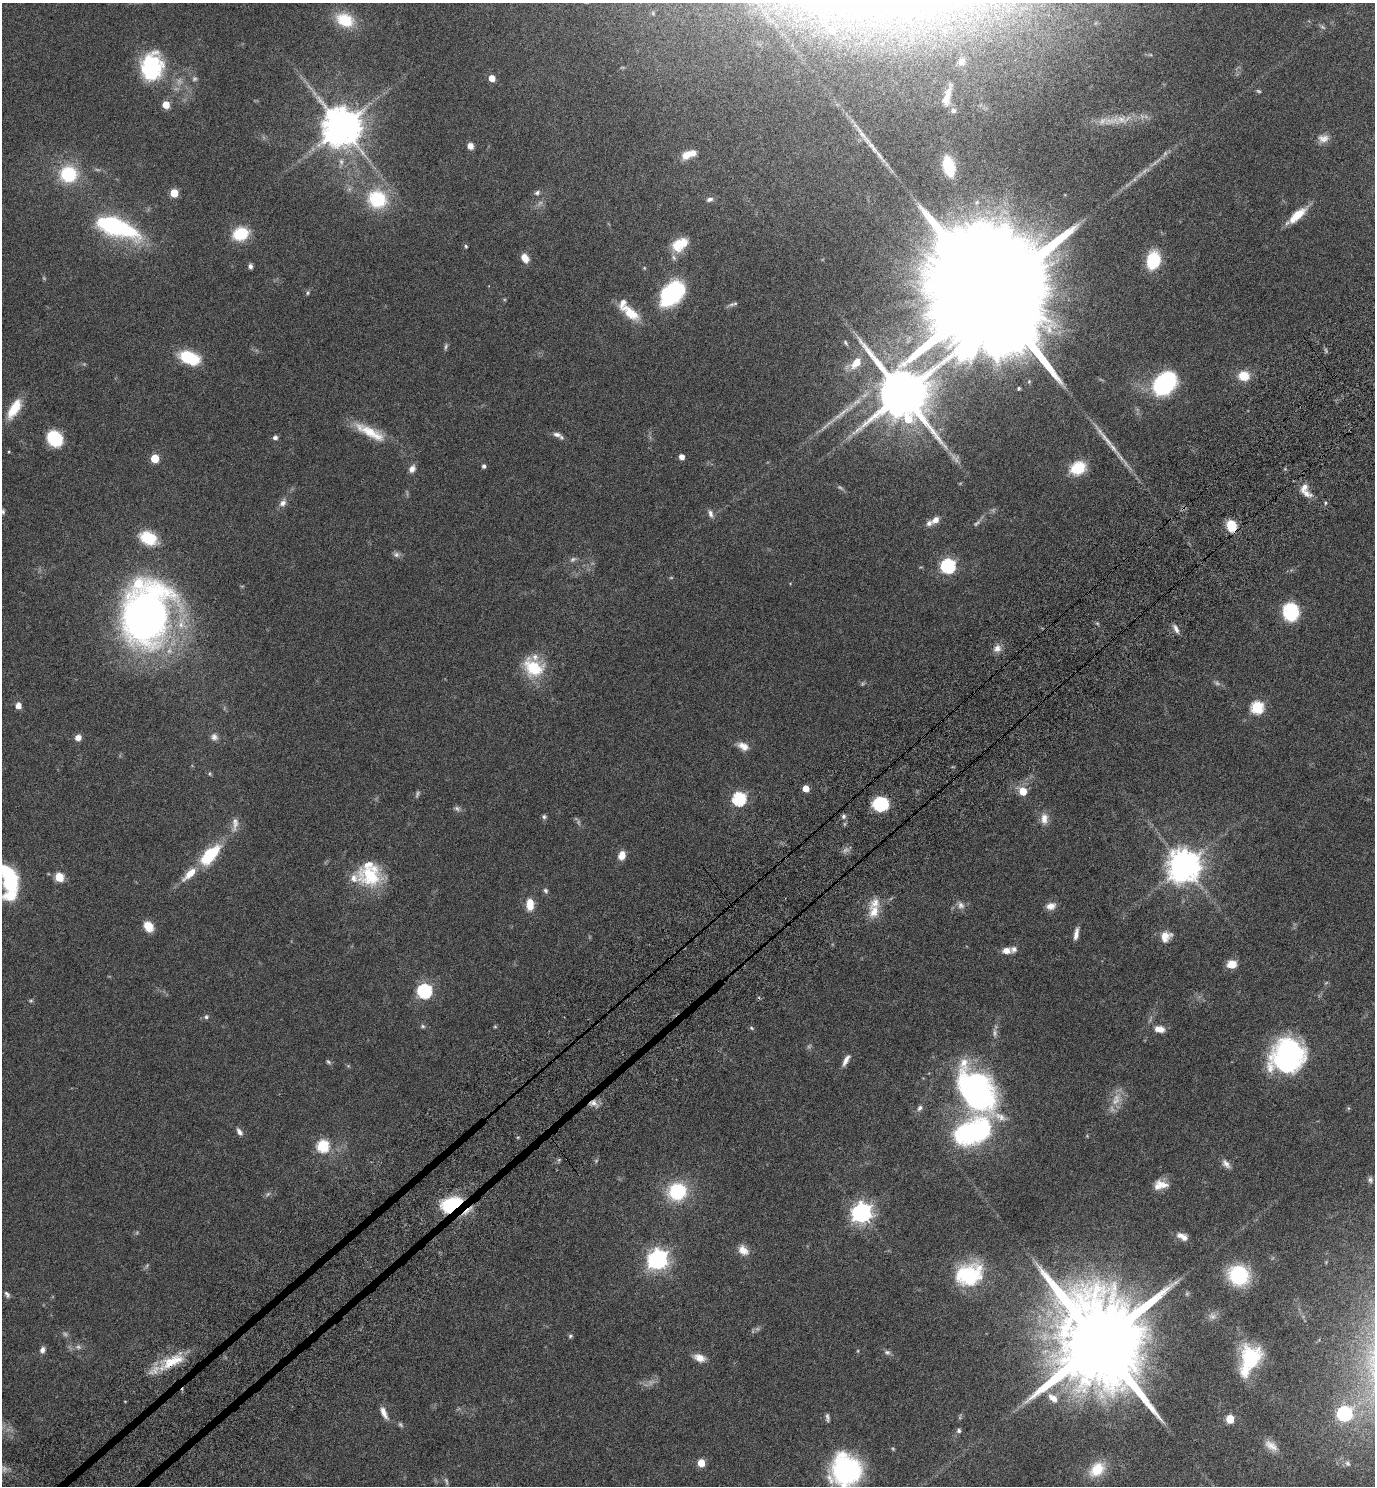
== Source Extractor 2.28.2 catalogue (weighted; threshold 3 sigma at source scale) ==
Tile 7 of 4 x 4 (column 3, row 2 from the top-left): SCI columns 2938-4310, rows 3019-4502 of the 6015 x 6033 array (HDU 1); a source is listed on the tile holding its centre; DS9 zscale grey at full resolution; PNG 1377 x 1488 px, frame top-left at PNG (2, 3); no overlay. Shown black and unused: <1% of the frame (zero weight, under 6 of 11 exposures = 3% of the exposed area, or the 3 px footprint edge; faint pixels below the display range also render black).
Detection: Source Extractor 2.28.2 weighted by HDU 2 'WHT'; one run over the whole footprint, this tile lists its part. Background 0.0415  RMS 0.0035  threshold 0.0142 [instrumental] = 3 sigma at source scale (4.09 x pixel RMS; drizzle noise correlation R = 1.36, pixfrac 0.8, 0.05/0.05 arcsec/px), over >= 5 px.
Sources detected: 207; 37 too faint to see at this stretch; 1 inside a brighter object's white glare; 1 long thin detection or spike segment (spike, bleed or trail) — not listed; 15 inside a brighter listed object's ellipse — not listed separately; the other 153 listed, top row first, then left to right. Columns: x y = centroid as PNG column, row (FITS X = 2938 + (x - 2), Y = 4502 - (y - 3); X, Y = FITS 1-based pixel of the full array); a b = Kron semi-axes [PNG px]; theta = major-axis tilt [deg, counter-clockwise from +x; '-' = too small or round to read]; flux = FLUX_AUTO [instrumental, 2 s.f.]
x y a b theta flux
818 3 35 14 -71 9.9
345 20 22 15 -23 11
832 30 24 20 8 16
962 62 10 8 -82 1.8
152 66 32 25 81 28
492 78 5 4 - 4.4
947 96 33 10 75 5.4
166 105 5 5 - 5.5
953 110 9 8 - 1.3
1123 119 28 13 6 7.1
341 127 11 11 - 1100
1323 138 15 10 5 2.5
470 146 6 5 - 2.4
872 146 40 7 -51 5.2
686 155 12 10 69 3.2
341 162 11 6 -83 1.5
949 166 17 8 -76 16
68 174 16 15 - 19
174 193 5 5 - 8.9
537 193 8 6 34 0.96
377 199 17 16 - 21
710 199 9 6 15 1.1
1297 216 26 8 41 7.1
115 227 44 16 -21 48
241 234 12 9 21 17
680 244 20 13 33 7.6
466 246 5 4 - 0.49
525 258 10 7 -62 3.2
1153 260 13 9 76 21
250 266 6 5 - 0.92
644 268 5 4 - 0.35
308 293 6 5 - 0.53
672 293 30 19 45 31
991 295 55 24 -55 29000
731 304 12 5 20 0.9
630 313 28 12 -37 7.6
845 342 8 4 -61 0.54
189 358 18 10 -22 18
856 363 18 10 50 5.6
1244 376 12 10 -10 6.6
1164 383 19 14 44 57
1019 388 4 3 - 0.44
903 393 16 13 -61 2300
14 409 24 10 59 8.1
842 413 51 8 38 8.4
370 432 45 12 -28 9.3
557 434 12 6 -10 1.4
275 437 6 5 - 0.94
55 438 14 11 -44 18
9 452 4 3 - 0.27
682 457 5 4 - 2.4
155 458 5 5 - 11
484 466 5 5 - 0.81
1078 468 15 11 27 11
412 469 9 7 60 1.8
1306 494 16 8 -23 2.5
283 503 11 8 56 1.8
1325 503 5 4 - 0.4
3 512 7 5 -90 0.65
710 513 12 6 -68 1.4
935 520 10 7 41 2.5
1232 526 11 9 -70 8.2
148 538 17 12 -23 12
396 555 9 7 -15 1.1
573 559 10 6 32 1.1
948 566 7 6 - 68
1291 612 12 10 -77 28
146 616 50 36 76 220
1097 623 6 4 -19 0.43
181 624 21 15 -72 8.3
1176 629 12 5 -63 1.5
997 648 11 10 - 2.2
533 668 26 21 -36 14
18 705 5 5 - 3.1
1257 707 6 6 - 37
78 737 8 7 - 1.9
214 737 9 9 - 1.5
743 746 15 9 -28 3.1
210 774 6 3 83 0.37
805 788 5 5 - 4
1023 791 6 6 - 7.1
739 799 6 6 - 50
880 804 12 11 - 18
844 816 7 6 - 0.8
544 817 6 6 - 0.71
1044 819 15 10 -89 3.1
235 824 22 8 82 2.6
210 855 23 11 46 19
622 855 10 8 71 3
1184 866 10 9 - 700
189 874 23 9 44 5.6
370 876 29 25 -6 18
8 877 32 16 -55 29
59 877 5 5 - 14
546 891 7 5 -57 0.78
530 904 12 8 88 5.3
961 905 12 9 -61 1.8
1051 906 12 8 15 2.5
874 912 20 14 78 5.5
148 926 13 10 -54 4
1076 934 15 5 79 2
1166 936 15 12 45 3.7
1006 951 10 7 0 2.6
1232 964 8 6 9 6.1
424 991 6 6 - 64
31 1001 6 4 7 0.47
206 1017 7 6 - 0.83
423 1026 7 5 -3 0.63
751 1028 7 4 -28 0.51
1160 1029 14 8 -8 2.8
1287 1056 31 27 49 62
846 1060 16 6 60 2
976 1091 49 31 -56 99
593 1103 12 9 -28 2.3
920 1108 9 7 50 1.1
239 1132 12 6 -57 1.4
973 1132 48 28 22 54
323 1146 6 6 - 34
1226 1164 14 7 -47 1.7
1370 1180 8 7 - 0.89
1162 1185 18 10 -20 3.7
677 1191 13 12 - 26
268 1194 8 5 36 0.79
452 1204 19 11 20 31
468 1210 21 4 41 2.4
862 1213 8 7 - 190
1180 1235 10 8 -3 1.8
743 1250 14 10 -46 3.2
658 1259 8 7 - 200
969 1274 31 24 20 26
1239 1275 18 17 - 26
7 1294 8 5 -57 0.86
1212 1316 12 10 -4 1.8
570 1336 6 5 - 0.57
1100 1343 27 21 -59 9800
42 1350 8 6 76 1.4
858 1351 5 3 - 0.3
887 1352 10 6 -24 0.99
1251 1356 27 24 -26 18
699 1358 14 8 -20 3
172 1361 35 15 26 11
1053 1398 15 9 -40 3.4
384 1413 19 7 -65 2.6
1344 1413 7 7 - 71
827 1418 10 5 -85 0.89
1230 1419 5 5 - 10
400 1425 8 5 -50 0.68
959 1430 6 5 - 0.8
1271 1446 19 10 -38 3.1
701 1463 5 5 - 6.1
1347 1463 9 8 - 1.2
1097 1469 21 14 40 8.8
846 1470 26 25 - 53
Overlapping masked pixels (flux is a lower limit): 5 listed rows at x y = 1232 526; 593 1103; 452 1204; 468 1210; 172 1361
Isophote crosses this tile's border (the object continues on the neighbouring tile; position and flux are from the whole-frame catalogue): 4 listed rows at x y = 818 3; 3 512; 8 877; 846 1470